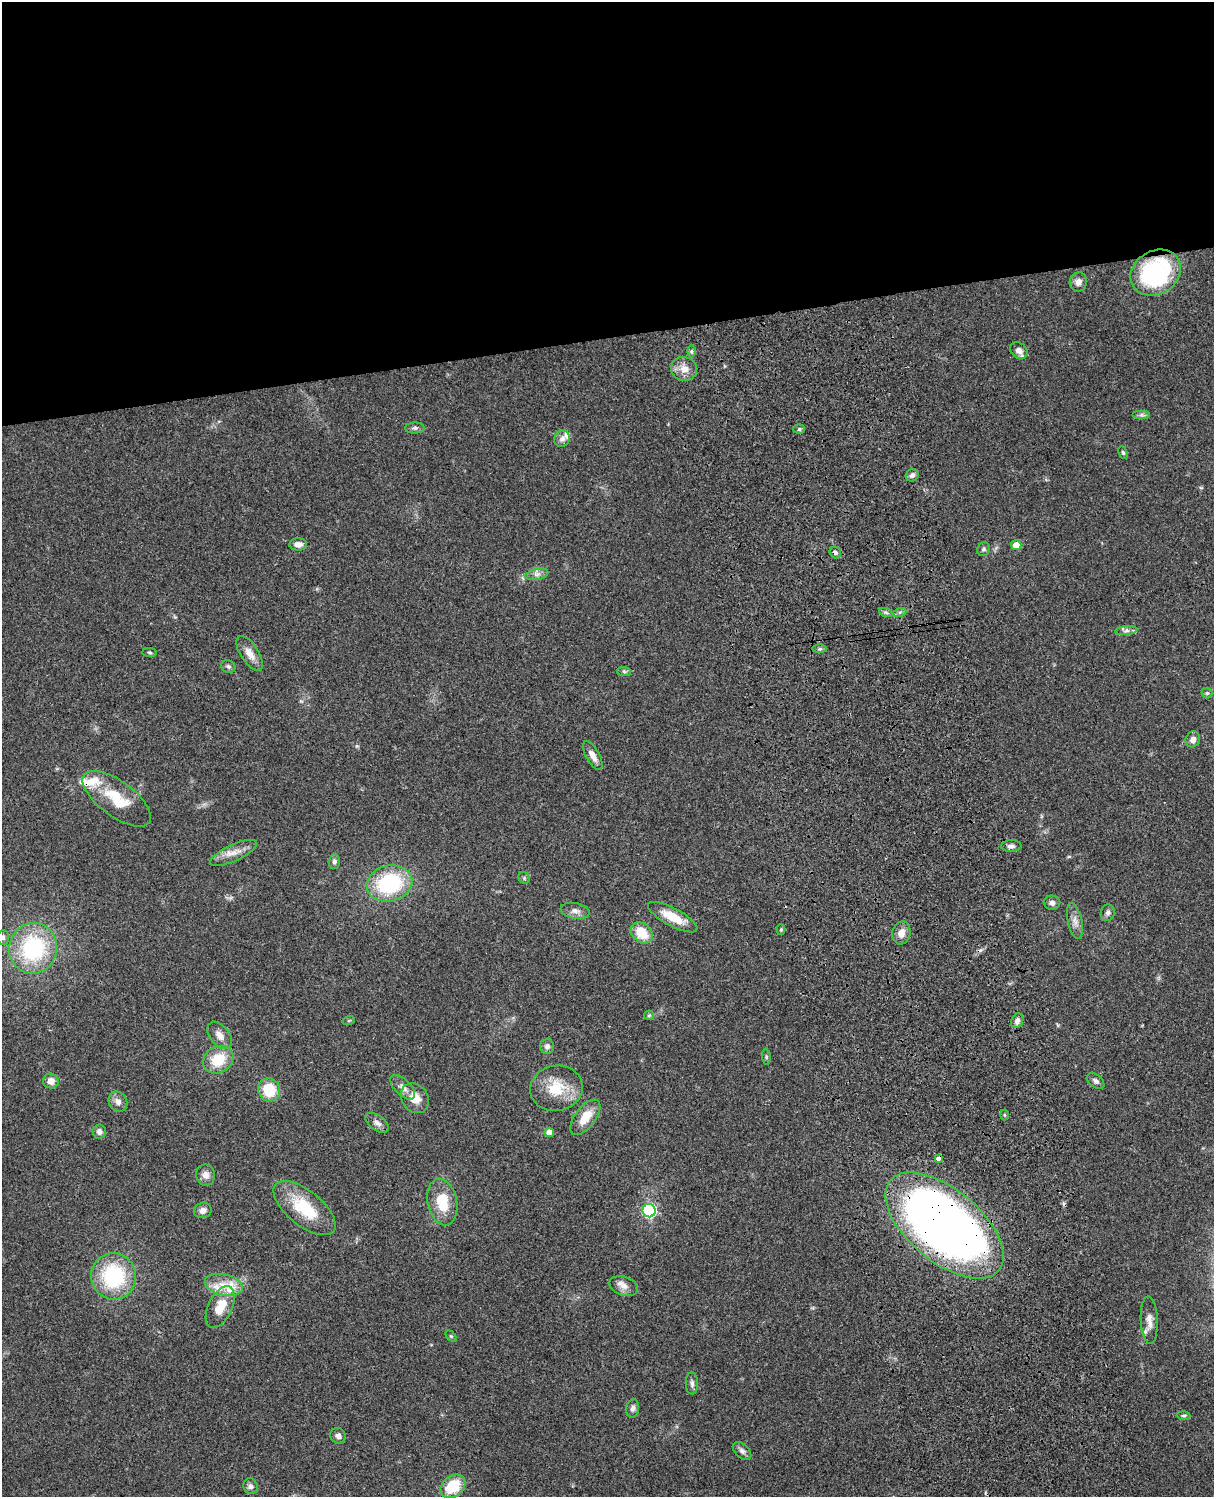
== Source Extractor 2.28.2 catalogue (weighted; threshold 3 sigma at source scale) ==
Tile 2 of 4 x 3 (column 2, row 1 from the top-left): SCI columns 1333-2544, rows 3269-4763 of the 5087 x 4927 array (HDU 1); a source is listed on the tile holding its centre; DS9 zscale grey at full resolution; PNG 1216 x 1499 px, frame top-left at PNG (2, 2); each listed source drawn as its Kron ellipse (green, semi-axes under 4 px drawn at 4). Shown black and unused: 23% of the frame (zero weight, under 3 of 4 exposures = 6% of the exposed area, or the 3 px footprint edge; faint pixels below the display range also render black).
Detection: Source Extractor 2.28.2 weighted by HDU 2 'WHT'; one run over the whole footprint, this tile lists its part. Background 0.0986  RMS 0.0064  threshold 0.0289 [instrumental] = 3 sigma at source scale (4.5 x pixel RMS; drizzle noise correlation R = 1.50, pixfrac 1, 0.05/0.05 arcsec/px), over >= 5 px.
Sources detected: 86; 4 inside a brighter listed object's ellipse — not listed separately; the other 82 listed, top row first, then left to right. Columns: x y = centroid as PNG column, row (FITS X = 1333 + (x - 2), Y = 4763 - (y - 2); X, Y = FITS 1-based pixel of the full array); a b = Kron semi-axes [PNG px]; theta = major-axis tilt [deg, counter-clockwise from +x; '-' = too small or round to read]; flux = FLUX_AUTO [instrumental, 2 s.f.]
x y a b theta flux
1156 273 26 21 32 83
1078 282 10 8 73 3.6
691 351 6 4 88 1
1019 351 9 7 -40 4.3
684 369 13 12 - 6.4
1142 415 9 4 0 1.6
415 428 10 5 0 1.6
799 429 6 5 - 1.2
562 439 8 7 - 3.1
1123 453 6 4 -63 0.95
912 475 7 6 - 2.2
298 544 9 6 -1 3.8
1016 545 5 5 - 7.7
983 549 7 6 - 1.3
835 552 6 5 - 1.5
537 574 12 5 11 2.8
900 612 7 4 18 1.3
886 613 7 4 -20 1.2
1126 631 11 4 5 2
819 649 7 4 0 1.2
150 653 7 4 -8 1
250 654 20 9 -57 6.4
228 666 7 6 - 1.5
624 671 7 4 -2 1.1
1207 693 5 5 - 0.96
1193 739 8 7 - 3.7
593 756 16 6 -61 4.4
117 799 40 17 -36 25
1011 846 10 6 3 2.1
233 853 25 8 24 7.3
334 862 7 5 89 1.9
524 878 6 5 - 0.98
389 883 23 18 13 56
1052 903 8 7 - 2.3
575 911 14 8 -10 3.5
1108 913 8 7 - 2.1
673 917 27 9 -28 14
1075 921 18 7 -78 4.5
781 930 5 4 - 0.74
642 933 12 9 -39 15
901 933 12 9 76 4.9
3 937 7 6 - 1.9
33 948 25 24 - 62
649 1015 5 4 - 0.91
349 1020 6 4 19 0.8
1017 1021 7 6 - 2.8
220 1035 16 9 -52 5.1
547 1046 7 7 - 2.3
766 1057 8 4 -82 1.1
218 1060 16 13 31 18
51 1081 8 7 - 4.8
1096 1081 10 6 -39 2.1
403 1087 15 8 -44 4
556 1088 26 22 10 21
269 1090 12 11 - 19
415 1098 16 13 -55 9
118 1102 10 9 - 3.5
1004 1115 5 3 - 0.76
585 1117 21 10 53 11
377 1123 13 7 -37 3.2
99 1132 7 7 - 2.8
549 1132 5 4 - 6.3
938 1159 4 3 - 12
205 1175 10 9 - 4.1
442 1202 23 14 -78 18
305 1208 37 17 -39 29
203 1210 9 7 20 3.5
649 1211 7 6 - 100
945 1226 71 36 -40 610
114 1276 23 22 - 53
224 1285 19 10 -13 9.2
624 1286 15 9 -19 4.7
220 1307 22 12 64 13
1149 1320 24 8 -87 5.8
451 1336 6 4 -44 0.81
692 1384 11 6 -89 2
633 1408 9 6 81 2.1
1184 1416 7 4 -4 1.1
338 1436 8 7 - 2.4
742 1451 11 7 -44 2.5
251 1486 8 7 - 2.2
453 1486 14 10 39 20
Overlapping masked pixels (flux is a lower limit): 2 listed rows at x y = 1156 273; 945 1226
Isophote crosses this tile's border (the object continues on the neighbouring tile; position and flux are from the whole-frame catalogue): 1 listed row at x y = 3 937